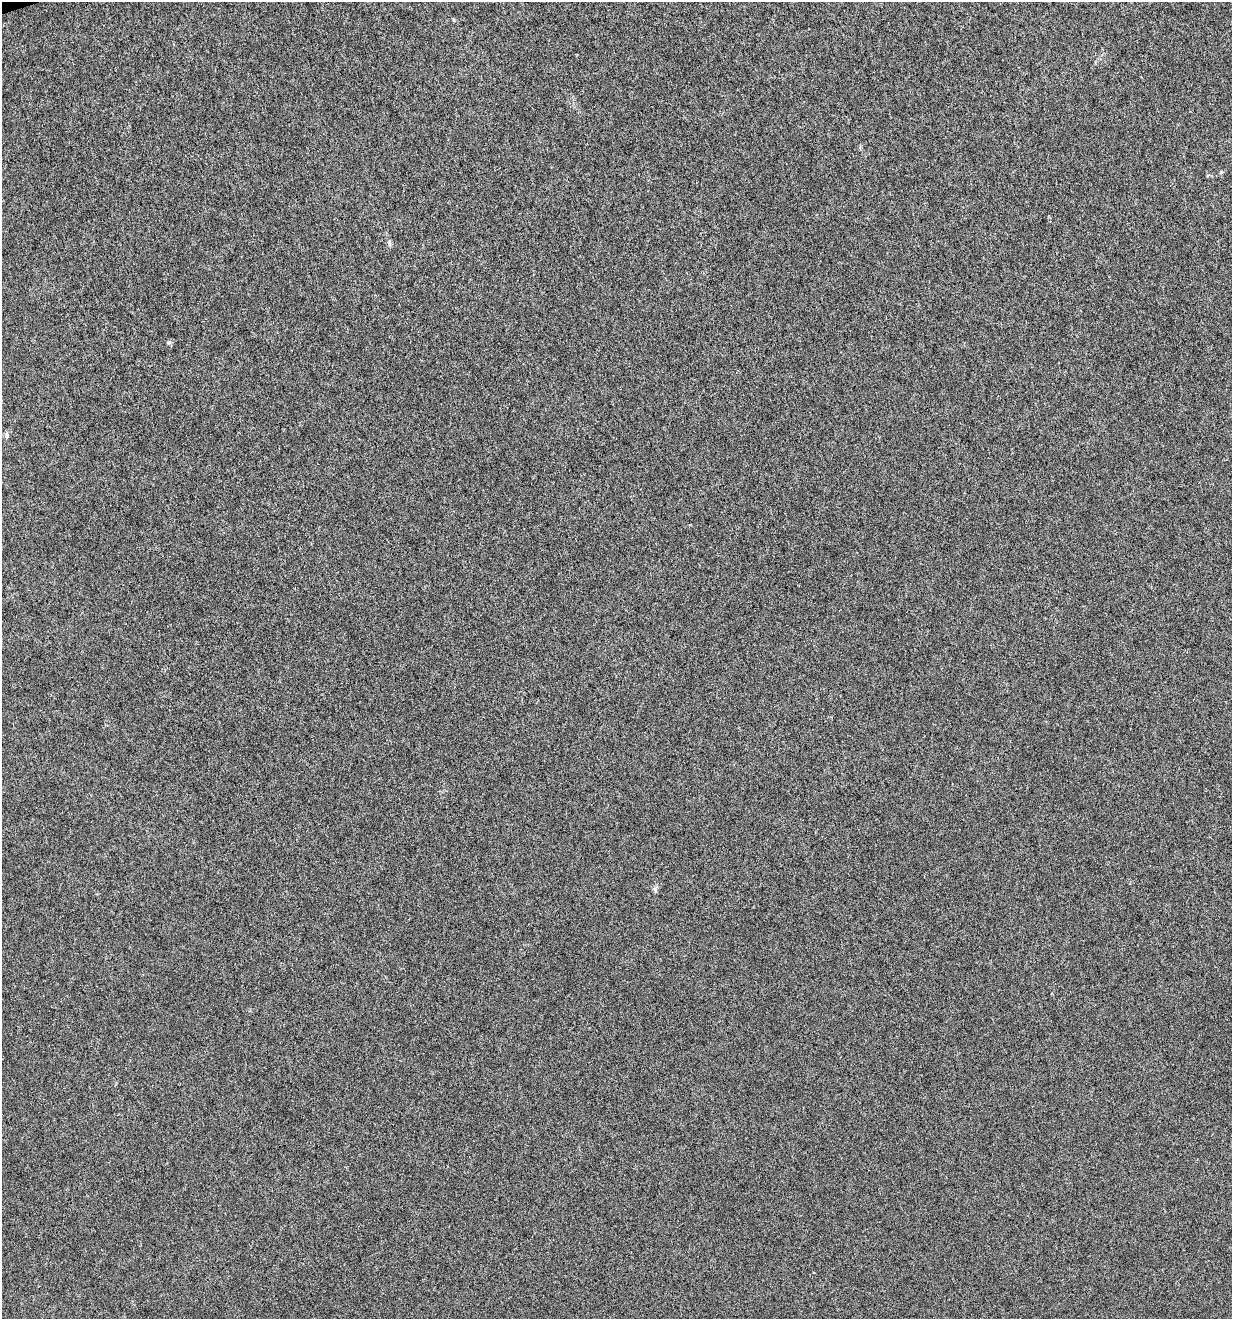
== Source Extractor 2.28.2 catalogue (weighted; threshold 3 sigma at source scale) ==
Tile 11 of 4 x 4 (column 3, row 3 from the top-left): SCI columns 2568-3797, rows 1318-2634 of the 5081 x 5270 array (HDU 1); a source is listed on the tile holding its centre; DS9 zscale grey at full resolution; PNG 1234 x 1321 px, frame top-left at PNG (2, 2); no overlay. Shown black and unused: <1% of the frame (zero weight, under 4 of 8 exposures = <1% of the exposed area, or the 3 px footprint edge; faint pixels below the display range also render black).
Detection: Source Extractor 2.28.2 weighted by HDU 2 'WHT'; one run over the whole footprint, this tile lists its part. Background 0.00105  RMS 0.0014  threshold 0.00554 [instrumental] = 3 sigma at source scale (4.09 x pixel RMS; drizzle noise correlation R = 1.36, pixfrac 0.8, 0.0396/0.0396 arcsec/px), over >= 5 px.
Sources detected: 5; all 5 listed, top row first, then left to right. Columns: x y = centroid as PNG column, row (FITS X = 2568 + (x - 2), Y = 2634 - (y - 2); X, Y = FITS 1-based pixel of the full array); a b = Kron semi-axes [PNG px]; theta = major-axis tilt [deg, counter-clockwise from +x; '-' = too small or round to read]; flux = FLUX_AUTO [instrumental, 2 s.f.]
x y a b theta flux
1221 172 5 4 - 0.14
389 243 10 4 -69 0.25
169 342 6 4 18 0.17
7 435 7 5 -88 0.29
655 889 7 4 -71 0.24